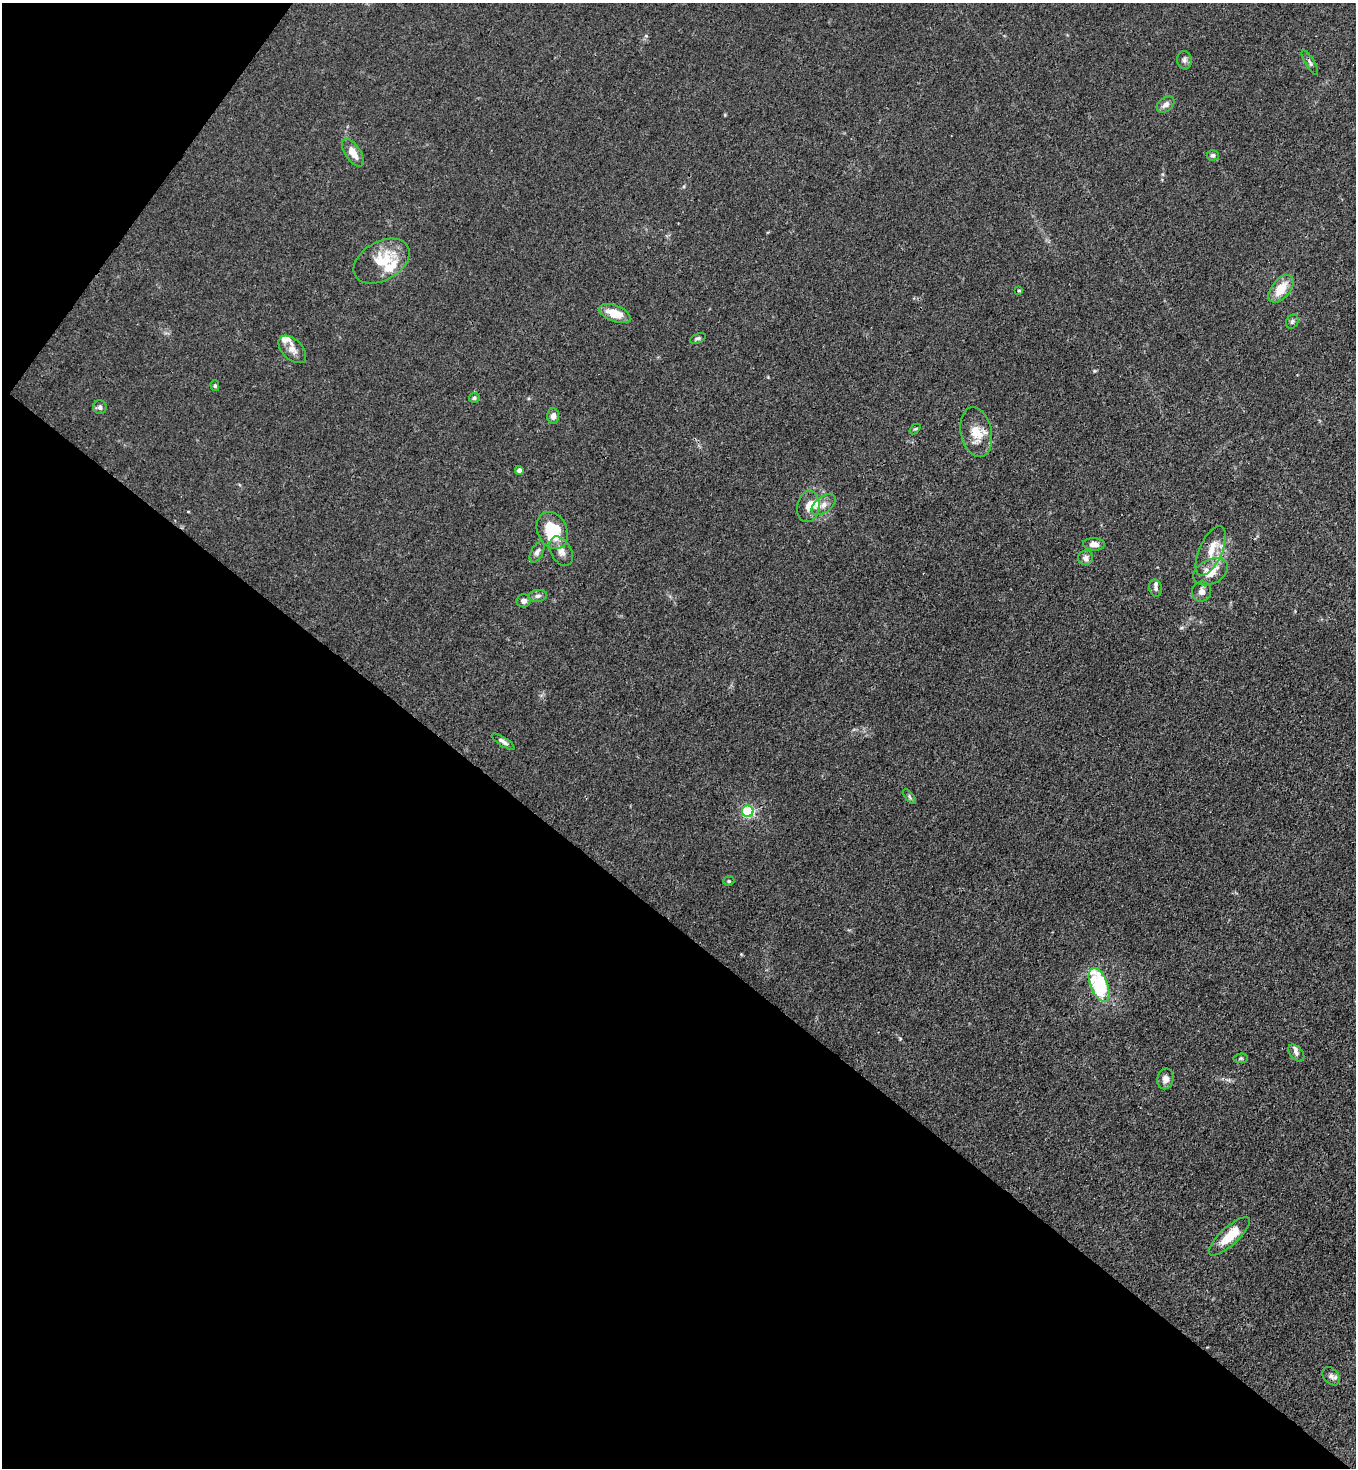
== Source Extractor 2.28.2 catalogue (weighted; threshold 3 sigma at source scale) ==
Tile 9 of 4 x 4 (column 1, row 3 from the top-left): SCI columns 226-1579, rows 1526-2991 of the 6004 x 5982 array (HDU 1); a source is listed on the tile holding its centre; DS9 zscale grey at full resolution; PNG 1358 x 1470 px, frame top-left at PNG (2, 3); each listed source drawn as its Kron ellipse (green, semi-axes under 4 px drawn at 4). Shown black and unused: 40% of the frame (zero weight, under 3 of 4 exposures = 7% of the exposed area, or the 3 px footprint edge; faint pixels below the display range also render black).
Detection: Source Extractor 2.28.2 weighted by HDU 2 'WHT'; one run over the whole footprint, this tile lists its part. Background 0.0206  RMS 0.0028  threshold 0.0127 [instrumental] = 3 sigma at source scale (4.5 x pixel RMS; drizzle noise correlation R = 1.50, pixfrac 1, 0.05/0.05 arcsec/px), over >= 5 px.
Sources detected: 50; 8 inside a brighter listed object's ellipse — not listed separately; the other 42 listed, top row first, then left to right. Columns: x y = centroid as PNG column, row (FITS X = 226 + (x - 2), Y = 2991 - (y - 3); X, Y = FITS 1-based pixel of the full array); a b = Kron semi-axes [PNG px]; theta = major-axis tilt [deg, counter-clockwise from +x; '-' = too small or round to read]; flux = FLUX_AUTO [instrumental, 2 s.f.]
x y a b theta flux
1184 60 9 7 -83 0.96
1310 63 14 4 -58 0.86
1166 104 10 6 38 1.5
353 153 16 7 -56 3.4
1213 155 6 5 - 0.71
382 261 30 19 29 10
1281 289 16 9 51 5.8
1019 290 3 3 - 0.32
615 314 16 8 -21 5.3
1292 322 7 6 - 0.69
698 338 8 4 21 0.58
292 349 17 10 -44 2.5
215 386 5 4 - 0.46
474 398 5 4 - 0.51
100 407 7 6 - 0.93
553 416 7 6 - 1.6
915 429 6 4 42 0.36
976 432 25 15 -78 6.3
519 470 4 4 - 1.4
824 505 14 8 36 1.8
808 506 16 11 79 2.5
552 530 19 15 -65 13
1094 544 11 6 -2 1.7
561 551 16 10 -61 2.4
1211 551 27 11 66 5.3
537 552 11 6 62 1.1
1086 558 7 7 - 1.4
1211 572 18 12 25 5
1156 588 9 6 -80 0.88
1202 592 10 9 - 1.5
538 596 9 6 9 0.93
524 601 7 6 - 1.2
503 742 13 4 -33 1.1
909 797 9 4 -52 0.48
748 811 5 5 - 40
729 881 5 5 - 0.47
1099 985 18 8 -69 22
1296 1053 10 6 -48 0.94
1241 1058 7 4 6 0.42
1165 1079 10 8 78 1.9
1229 1236 26 9 43 7.2
1331 1376 10 7 -49 1.1